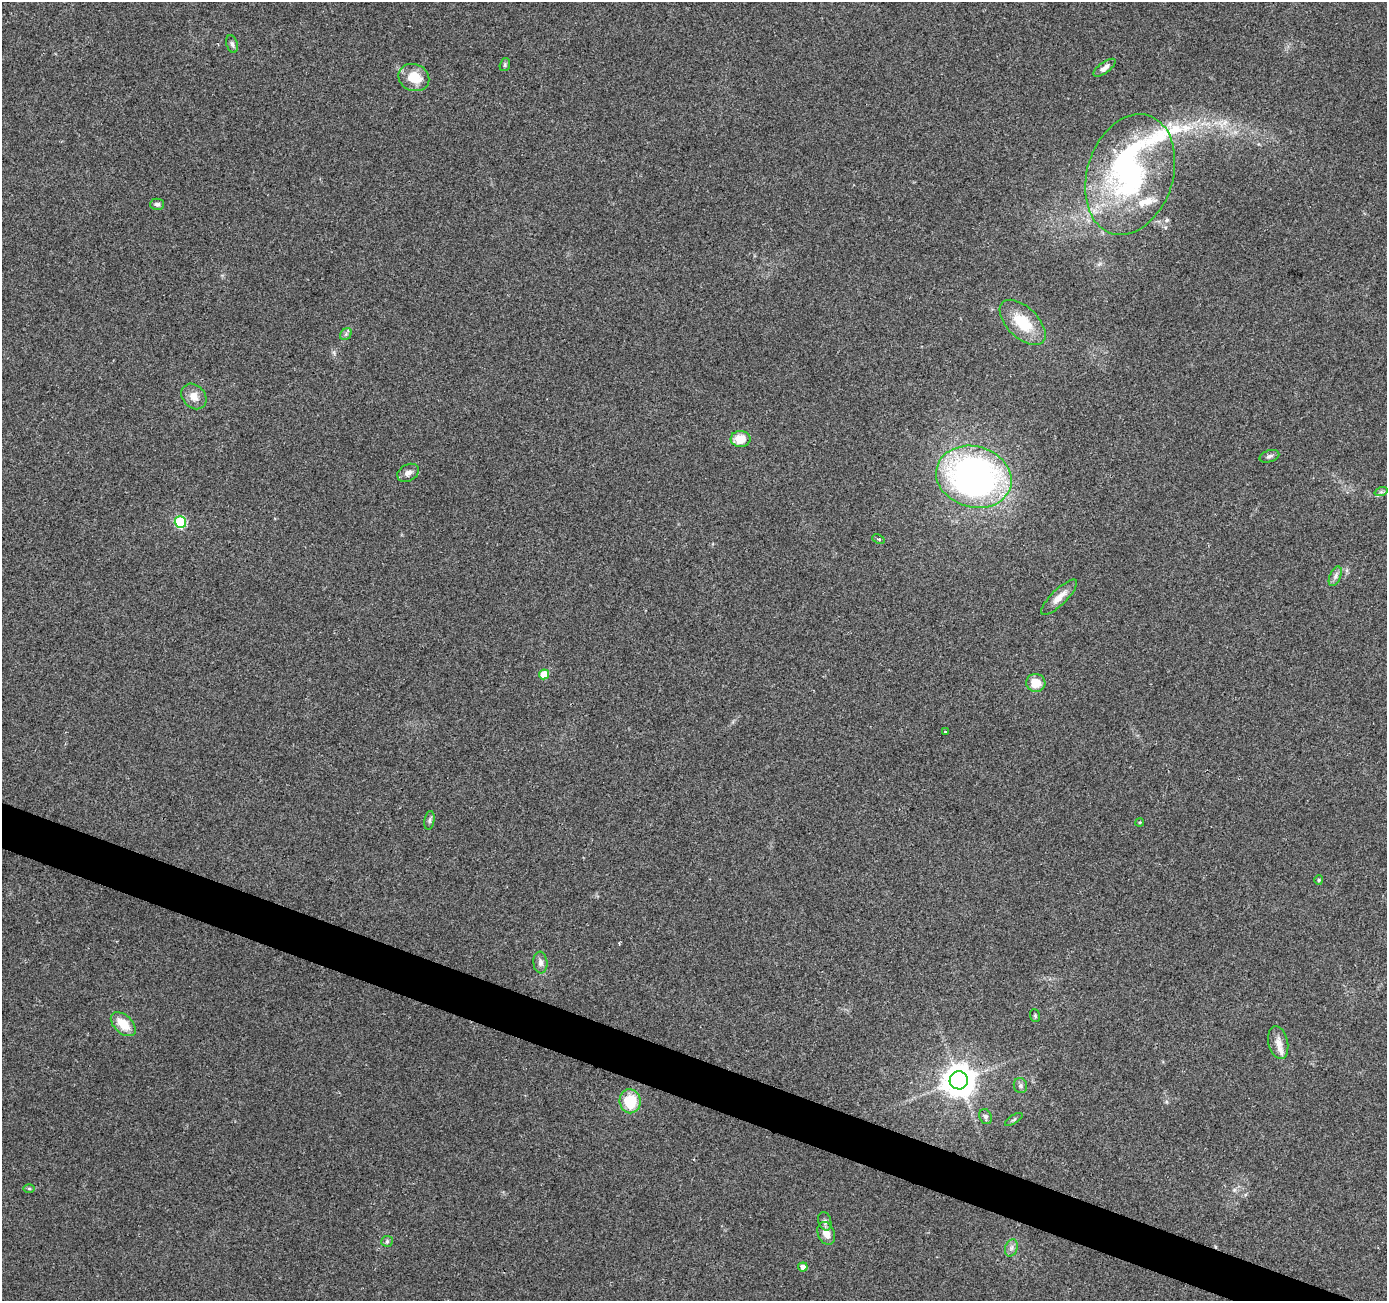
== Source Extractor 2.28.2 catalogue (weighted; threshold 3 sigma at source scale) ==
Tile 6 of 4 x 4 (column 2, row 2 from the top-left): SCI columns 1392-2776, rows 2874-4172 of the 5547 x 5680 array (HDU 1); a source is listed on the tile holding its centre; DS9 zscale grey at full resolution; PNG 1389 x 1303 px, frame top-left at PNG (2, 2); each listed source drawn as its Kron ellipse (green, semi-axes under 4 px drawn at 4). Shown black and unused: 3% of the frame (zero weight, under 2 of 3 exposures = <1% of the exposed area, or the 3 px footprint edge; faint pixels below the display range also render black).
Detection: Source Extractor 2.28.2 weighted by HDU 2 'WHT'; one run over the whole footprint, this tile lists its part. Background 0.0544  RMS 0.0058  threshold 0.0262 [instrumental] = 3 sigma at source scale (4.5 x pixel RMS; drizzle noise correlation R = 1.50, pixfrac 1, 0.0396/0.0396 arcsec/px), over >= 5 px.
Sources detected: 43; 1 inside a brighter object's white glare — neither listed nor drawn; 3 inside a brighter listed object's ellipse — not listed separately; the other 39 listed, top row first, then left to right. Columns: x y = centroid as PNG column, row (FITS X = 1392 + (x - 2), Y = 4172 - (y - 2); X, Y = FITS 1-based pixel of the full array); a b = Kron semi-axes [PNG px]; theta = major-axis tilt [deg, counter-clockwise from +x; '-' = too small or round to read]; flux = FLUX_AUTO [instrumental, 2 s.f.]
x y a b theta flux
232 44 9 5 -74 1.7
505 65 7 5 71 0.99
1104 68 13 5 36 2.6
414 78 16 13 -22 14
1130 174 62 43 73 110
157 204 7 5 1 1.5
1023 322 28 15 -44 19
346 334 6 5 - 1.3
194 396 14 11 -48 5.7
741 439 10 8 -2 9.2
1269 456 10 6 17 1.8
408 473 11 8 28 2.9
974 477 38 30 -16 210
1381 492 7 4 18 1.2
180 522 6 5 - 49
878 539 6 4 -25 0.86
1335 576 10 5 66 2.3
1059 597 24 7 44 6.2
544 674 5 5 - 11
1036 683 9 9 - 9.8
945 732 3 3 - 0.87
429 820 9 5 80 1.3
1140 822 4 3 - 0.58
1319 880 5 4 - 0.65
540 963 11 7 -84 2.8
1035 1016 6 5 - 0.88
123 1024 15 9 -43 11
1278 1043 17 9 -78 4.9
959 1080 9 9 - 1000
1020 1086 7 6 - 1.6
630 1101 12 10 -81 19
985 1117 8 6 -67 1.5
1014 1119 10 3 32 0.98
29 1188 6 4 -1 0.71
825 1221 9 6 -76 1.9
826 1233 12 8 -68 5.7
387 1241 6 5 - 1.1
1011 1248 9 6 72 2
803 1267 5 4 - 3.2